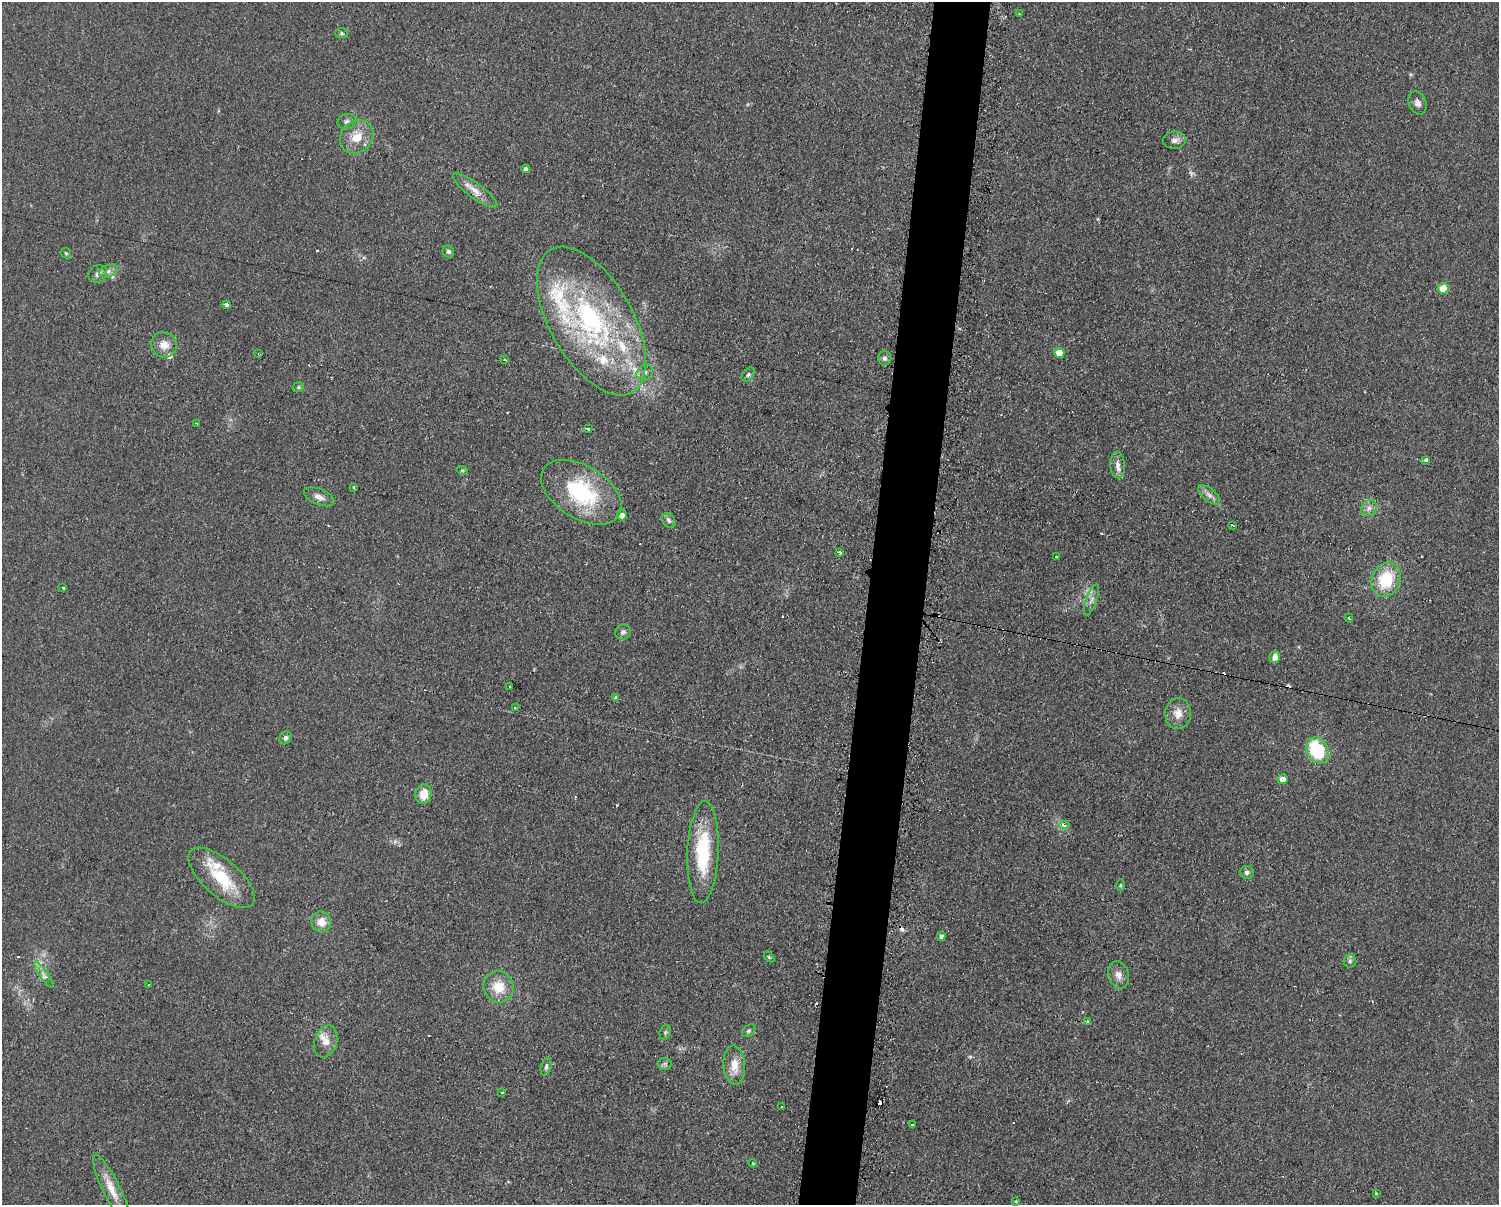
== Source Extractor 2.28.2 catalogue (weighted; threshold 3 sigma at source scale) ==
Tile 5 of 3 x 4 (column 2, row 2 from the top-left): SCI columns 1620-3116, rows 2408-3610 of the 4863 x 4814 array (HDU 1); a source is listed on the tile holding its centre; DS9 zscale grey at full resolution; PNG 1501 x 1207 px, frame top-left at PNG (2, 2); each listed source drawn as its Kron ellipse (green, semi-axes under 4 px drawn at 4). Shown black and unused: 4% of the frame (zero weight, under 2 of 3 exposures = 2% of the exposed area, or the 3 px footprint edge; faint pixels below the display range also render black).
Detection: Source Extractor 2.28.2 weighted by HDU 2 'WHT'; one run over the whole footprint, this tile lists its part. Background 0.098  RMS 0.011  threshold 0.0502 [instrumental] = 3 sigma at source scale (4.5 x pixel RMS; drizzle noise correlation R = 1.50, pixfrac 1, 0.05/0.05 arcsec/px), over >= 5 px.
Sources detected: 101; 1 too faint to see at this stretch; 13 cosmic-ray / hot-pixel residue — neither listed nor drawn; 8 inside a brighter listed object's ellipse — not listed separately; the other 79 listed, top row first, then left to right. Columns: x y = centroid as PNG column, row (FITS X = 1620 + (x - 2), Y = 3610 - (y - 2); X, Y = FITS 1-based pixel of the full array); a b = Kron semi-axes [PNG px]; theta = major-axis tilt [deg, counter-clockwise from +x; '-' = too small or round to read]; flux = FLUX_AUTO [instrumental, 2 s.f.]
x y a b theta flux
1019 14 3 2 - 1.2
341 33 6 5 - 1.9
1417 103 12 8 -66 5.2
347 122 9 7 17 3.6
357 137 18 15 43 21
1175 140 11 8 1 6.3
525 169 4 4 - 3.8
475 190 27 7 -36 12
448 252 6 5 - 2.9
66 253 6 4 -44 1.5
108 271 10 6 21 4.7
98 274 9 8 - 4.5
1443 288 5 5 - 33
226 305 4 4 - 5.6
591 321 82 41 -60 250
164 345 13 12 - 11
1059 353 5 5 - 17
258 354 2 2 - 1.1
885 358 7 6 - 3.5
505 360 3 2 - 2.4
645 373 9 7 32 4.4
748 374 8 5 49 2.3
298 387 6 5 - 1.8
196 423 2 2 - 0.96
588 429 4 3 - 6.8
1426 461 4 3 - 6.5
1118 465 13 7 -87 6.4
462 470 6 3 -18 1.2
353 487 3 3 - 4.1
581 492 44 26 -32 100
1209 495 13 6 -40 5.3
319 497 16 7 -23 7.3
1369 508 9 7 54 4.8
622 515 5 5 - 7.9
669 521 8 6 -59 3.3
1232 525 3 2 - 1.2
840 552 3 3 - 3.2
1056 557 4 3 - 7.6
1386 580 17 14 67 45
63 588 3 2 - 3.6
1091 600 16 5 70 5
1349 618 4 3 - 1.1
623 632 8 7 - 3.6
1275 657 6 5 - 7.7
510 687 2 2 - 1.3
616 698 4 3 - 4.6
515 708 3 3 - 1.8
1178 713 15 13 84 12
285 738 7 5 58 3
1317 750 13 11 -60 73
1283 779 5 5 - 8.3
424 794 10 8 79 16
1064 825 5 4 - 4.9
703 852 51 15 88 71
1247 872 7 6 - 3.4
221 878 41 18 -41 51
1120 885 6 4 90 1.4
321 922 10 10 - 12
941 936 4 4 - 3
769 957 6 4 -46 1.4
1350 961 6 6 - 2.6
44 975 16 4 -54 5.9
1118 975 14 10 -72 8
149 985 3 3 - 1.7
499 987 15 15 - 22
1087 1021 4 3 - 1.7
749 1031 7 5 41 2
665 1032 7 5 70 2.1
326 1041 16 11 73 11
665 1064 6 6 - 2.5
734 1065 19 10 -85 16
546 1067 9 5 76 3.1
502 1092 3 3 - 2.8
782 1106 3 3 - 2.7
912 1125 3 3 - 2
753 1163 4 3 - 1
111 1189 38 8 -64 19
1376 1194 3 3 - 9.4
1016 1201 4 4 - 1.1